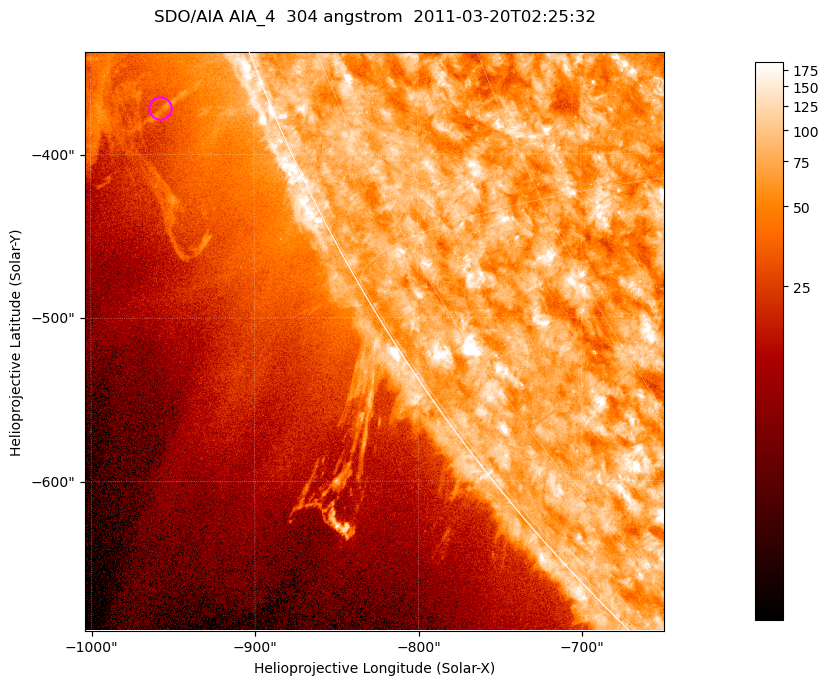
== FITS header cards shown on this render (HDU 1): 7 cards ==
TELESCOP= 'SDO/AIA '           / For AIA: SDO/AIA
INSTRUME= 'AIA_4   '           / For AIA: AIA_ATA1, AIA_ATA2, AIA_ATA3 or AIA_AT
WAVELNTH=                  304 / [angstrom] Wavelength
WAVEUNIT= 'angstrom'           / Wavelength unit: angstrom
DATE-OBS= '2011-03-20T02:25:32.127' / [ISO] Date when observation started; ISO 8
CTYPE1  = 'HPLN-TAN'           / CTYPE1; Typically HPLN
CTYPE2  = 'HPLT-TAN'           / CTYPE2; Typically HPLT

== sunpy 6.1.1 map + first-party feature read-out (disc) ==
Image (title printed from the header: SDO/AIA AIA_4  304 angstrom  2011-03-20T02:25:32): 590 x 590 px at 0.6 arcsec/px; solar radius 964 arcsec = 1606 px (partial field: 1.9% of the solar disc is inside the frame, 44% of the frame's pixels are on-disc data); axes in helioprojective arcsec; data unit not stated in the header (colour bar unlabelled)
Orientation: roll -0.132 deg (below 1 deg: not rotated)
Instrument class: DISC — disc imager (sunpy class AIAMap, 304 A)
Bright regions (active regions / flare kernels): reference = the on-disc median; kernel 5 px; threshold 5 sigma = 111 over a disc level ~74.8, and >= 1.15x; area >= 348 px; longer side >= 7 px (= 4.2 arcsec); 0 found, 0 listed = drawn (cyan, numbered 1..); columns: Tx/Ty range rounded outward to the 2 arcsec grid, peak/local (2 s.f.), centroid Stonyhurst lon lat
Off-limb structures (1.02-1.3 R_sun): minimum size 174 px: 7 found; the strongest spans PA ~110..115 deg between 1.02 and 1.13 R_sun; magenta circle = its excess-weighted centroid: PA ~110 deg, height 1.07 R_sun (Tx ~-958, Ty ~-372 arcsec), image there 1.5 x the reference